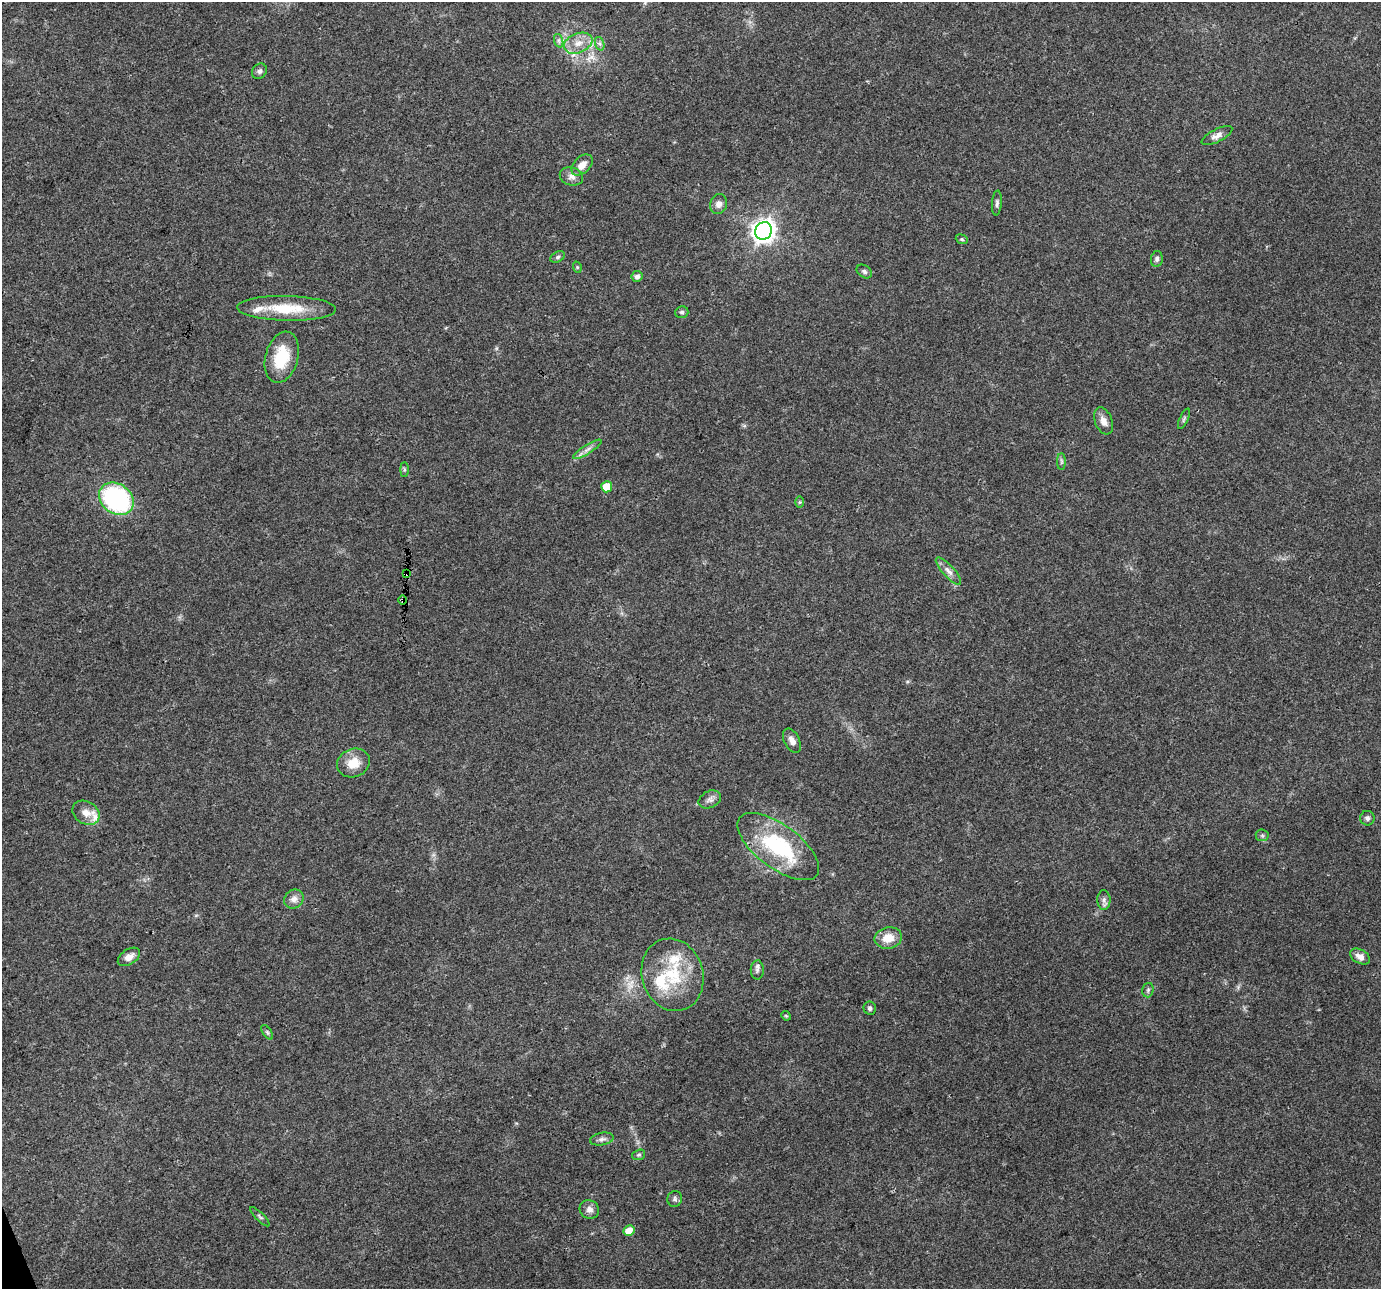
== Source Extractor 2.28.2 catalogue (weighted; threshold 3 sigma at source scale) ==
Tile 7 of 4 x 4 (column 3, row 2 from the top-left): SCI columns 2758-4136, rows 2652-3938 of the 5516 x 5358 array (HDU 1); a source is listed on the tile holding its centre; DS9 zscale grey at full resolution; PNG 1383 x 1291 px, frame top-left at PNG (2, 2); each listed source drawn as its Kron ellipse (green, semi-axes under 4 px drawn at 4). Shown black and unused: <1% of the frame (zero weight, under 3 of 4 exposures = <1% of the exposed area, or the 3 px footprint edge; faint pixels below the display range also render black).
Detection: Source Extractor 2.28.2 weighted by HDU 2 'WHT'; one run over the whole footprint, this tile lists its part. Background 0.0893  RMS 0.0052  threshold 0.0236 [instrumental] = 3 sigma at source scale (4.5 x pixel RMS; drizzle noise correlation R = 1.50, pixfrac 1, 0.0396/0.0396 arcsec/px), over >= 5 px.
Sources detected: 59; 5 inside a brighter listed object's ellipse — not listed separately; the other 54 listed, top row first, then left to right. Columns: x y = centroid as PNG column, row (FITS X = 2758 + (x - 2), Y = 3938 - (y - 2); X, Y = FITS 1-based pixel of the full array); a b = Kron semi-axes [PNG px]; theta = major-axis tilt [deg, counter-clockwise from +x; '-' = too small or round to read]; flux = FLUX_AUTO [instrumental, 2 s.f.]
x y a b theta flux
559 41 7 4 -71 1.1
578 43 15 9 21 6
600 44 7 4 -71 1.4
259 71 8 7 - 1.6
1217 136 17 6 27 3
582 165 12 8 42 4.6
571 176 12 9 -16 2.8
997 203 12 5 85 1.5
719 204 10 8 69 2.9
763 231 9 8 - 380
962 239 6 4 -21 0.81
558 257 7 5 28 1.1
1157 259 8 6 80 1.5
577 267 6 3 -72 0.54
864 271 8 6 -34 1.4
637 276 5 5 - 1.9
286 308 49 12 -1 19
682 312 6 6 - 1.1
282 357 26 16 75 19
1184 419 11 4 65 1
1103 421 14 8 -68 3.8
587 449 17 4 32 2.7
1061 462 8 4 -90 1.1
404 470 7 4 -90 0.81
607 487 6 5 - 9.2
116 499 18 15 -36 81
800 502 6 4 89 0.62
948 571 17 6 -47 3.2
407 574 4 3 - 1.7
402 600 5 3 - 0.65
792 741 13 7 -63 3.3
353 763 17 14 20 8.2
710 799 12 8 25 2.5
86 813 14 11 -32 4.7
1367 818 7 7 - 1.6
1262 835 6 6 - 0.99
778 847 48 21 -37 47
294 899 10 9 - 3.4
1104 900 10 6 -90 1.9
888 938 14 10 11 8.1
1360 956 11 7 -30 3.1
129 957 12 7 34 3.8
757 970 9 6 -90 1.7
672 975 37 30 -73 30
1148 990 7 5 75 1.1
870 1008 7 6 - 1.3
786 1016 5 4 - 0.56
267 1032 8 4 -55 0.89
602 1139 12 6 10 2.1
639 1155 6 5 - 0.91
675 1199 8 7 - 1.5
589 1209 10 9 - 2.9
260 1217 13 4 -45 1.1
629 1231 6 5 - 6
Overlapping masked pixels (flux is a lower limit): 2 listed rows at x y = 407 574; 402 600